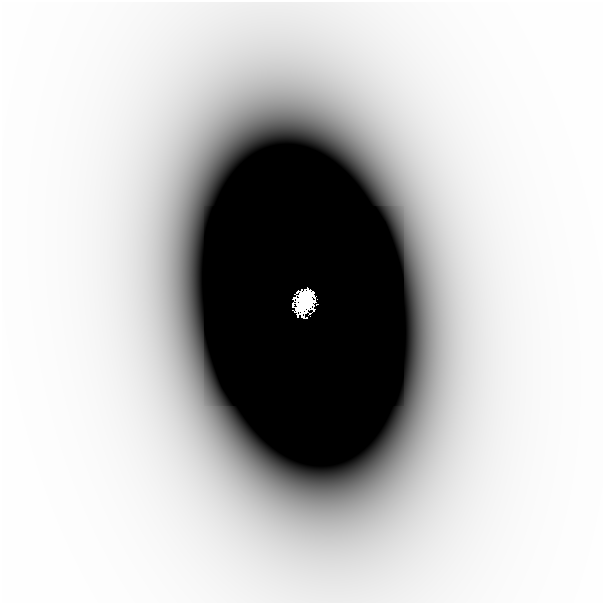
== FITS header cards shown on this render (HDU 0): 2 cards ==
NAXIS1  =                  601
NAXIS2  =                  601

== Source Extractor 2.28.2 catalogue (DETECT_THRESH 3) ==
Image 601 x 601 px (HDU 0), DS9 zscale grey, 1 PNG px = 1 image px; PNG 605 x 605 px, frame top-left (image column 1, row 601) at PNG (2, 2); no overlay
Background -1.33e-07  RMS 6.1e-08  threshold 1.83e-07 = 3 sigma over >= 5 px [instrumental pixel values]
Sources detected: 3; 1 with non-positive FLUX_AUTO (blend fragments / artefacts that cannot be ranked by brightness) is not listed; the other 2 listed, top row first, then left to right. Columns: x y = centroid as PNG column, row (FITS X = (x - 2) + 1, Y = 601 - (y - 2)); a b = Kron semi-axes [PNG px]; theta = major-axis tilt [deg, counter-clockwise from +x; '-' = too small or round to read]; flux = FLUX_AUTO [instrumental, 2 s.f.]
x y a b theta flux
304 302 16 11 65 1.4e+01
508 309 40 24 -90 4.5e-04
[1 non-positive-flux detection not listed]